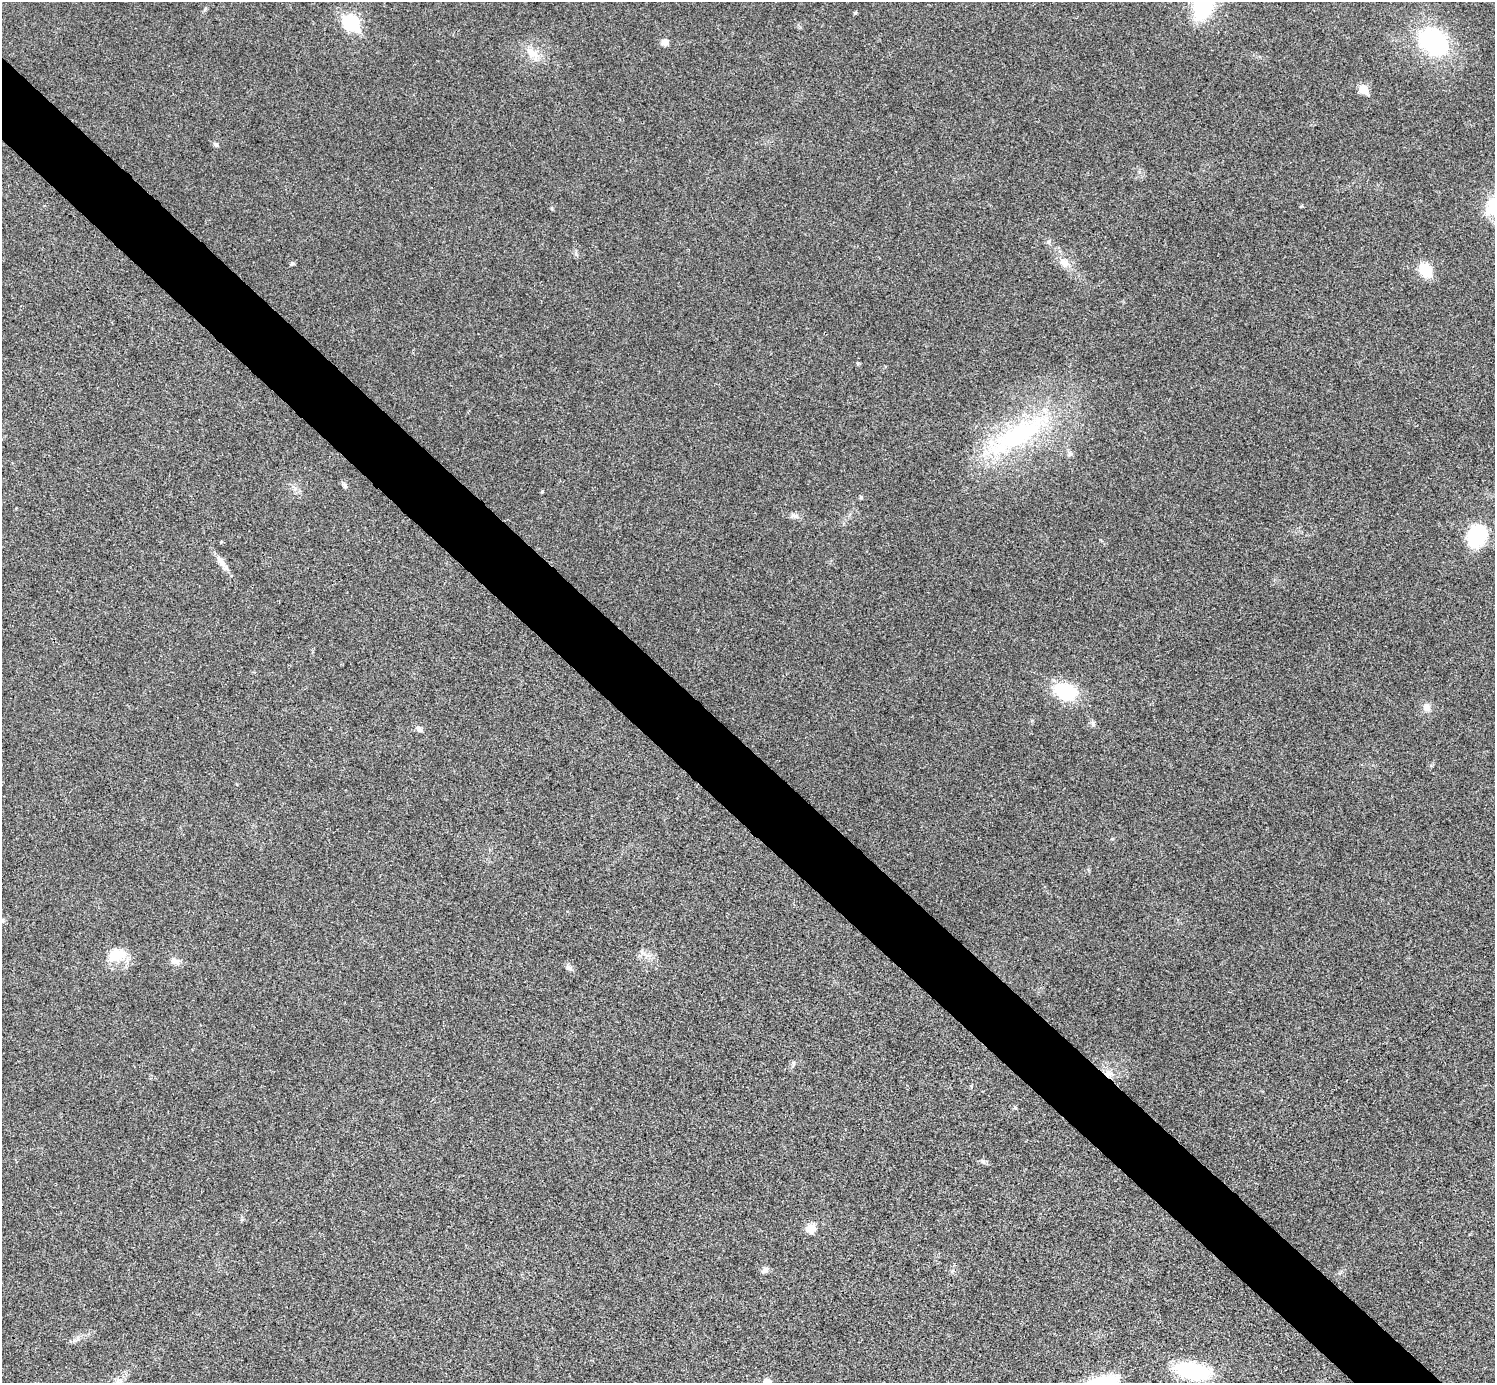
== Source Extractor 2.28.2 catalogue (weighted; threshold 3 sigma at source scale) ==
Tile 11 of 4 x 4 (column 3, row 3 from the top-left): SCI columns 2994-4486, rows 1682-3062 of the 5983 x 5983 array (HDU 1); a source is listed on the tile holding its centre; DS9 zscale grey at full resolution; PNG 1497 x 1385 px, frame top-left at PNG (2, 2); no overlay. Shown black and unused: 5% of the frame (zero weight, under 3 of 4 exposures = <1% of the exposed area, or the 3 px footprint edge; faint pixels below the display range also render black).
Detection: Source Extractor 2.28.2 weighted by HDU 2 'WHT'; one run over the whole footprint, this tile lists its part. Background 0.0222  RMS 0.0054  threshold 0.0242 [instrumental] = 3 sigma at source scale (4.5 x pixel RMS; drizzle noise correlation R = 1.50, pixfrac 1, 0.05/0.05 arcsec/px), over >= 5 px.
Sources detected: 35; all 35 listed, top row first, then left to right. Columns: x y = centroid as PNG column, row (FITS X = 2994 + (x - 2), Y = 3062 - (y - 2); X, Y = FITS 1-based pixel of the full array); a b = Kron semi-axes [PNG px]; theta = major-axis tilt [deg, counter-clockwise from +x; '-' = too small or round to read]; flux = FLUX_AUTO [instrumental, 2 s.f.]
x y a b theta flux
855 13 4 4 - 0.77
351 23 8 7 - 98
1433 41 31 22 -42 66
665 42 8 7 - 2.8
532 53 23 11 -48 7.9
1363 89 6 5 - 17
216 144 7 6 - 1.3
1494 206 30 21 56 20
1049 242 6 5 - 1
292 263 5 4 - 1.2
1064 263 14 10 -31 4.9
1425 270 13 10 -56 17
1017 436 104 29 29 81
1070 454 8 7 - 1.4
345 486 9 5 -54 1.3
542 491 5 4 - 0.63
861 497 4 4 - 0.93
794 516 11 6 -32 2
1477 535 25 18 64 32
221 542 4 4 - 0.51
222 564 27 7 -51 4.8
1065 691 17 12 -17 43
1426 707 11 10 - 3.4
419 729 10 6 -47 1.7
116 955 24 16 24 13
647 956 9 4 -8 2.1
175 961 14 8 -16 3.3
569 968 10 6 -34 1.7
793 1064 10 4 82 0.98
1108 1073 11 10 - 4.5
983 1161 7 4 -19 1.1
811 1229 11 9 3 5.9
765 1270 10 6 31 2.2
1193 1371 37 17 -11 42
767 1382 8 8 - 3.8
Overlapping masked pixels (flux is a lower limit): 1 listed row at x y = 1108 1073
Isophote crosses this tile's border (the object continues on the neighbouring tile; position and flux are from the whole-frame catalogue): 2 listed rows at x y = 1494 206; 767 1382
Unlisted compact peaks at least as high as the median listed source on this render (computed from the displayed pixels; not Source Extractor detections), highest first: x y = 1093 723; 858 363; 1301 206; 576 254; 1112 839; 552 208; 205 10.